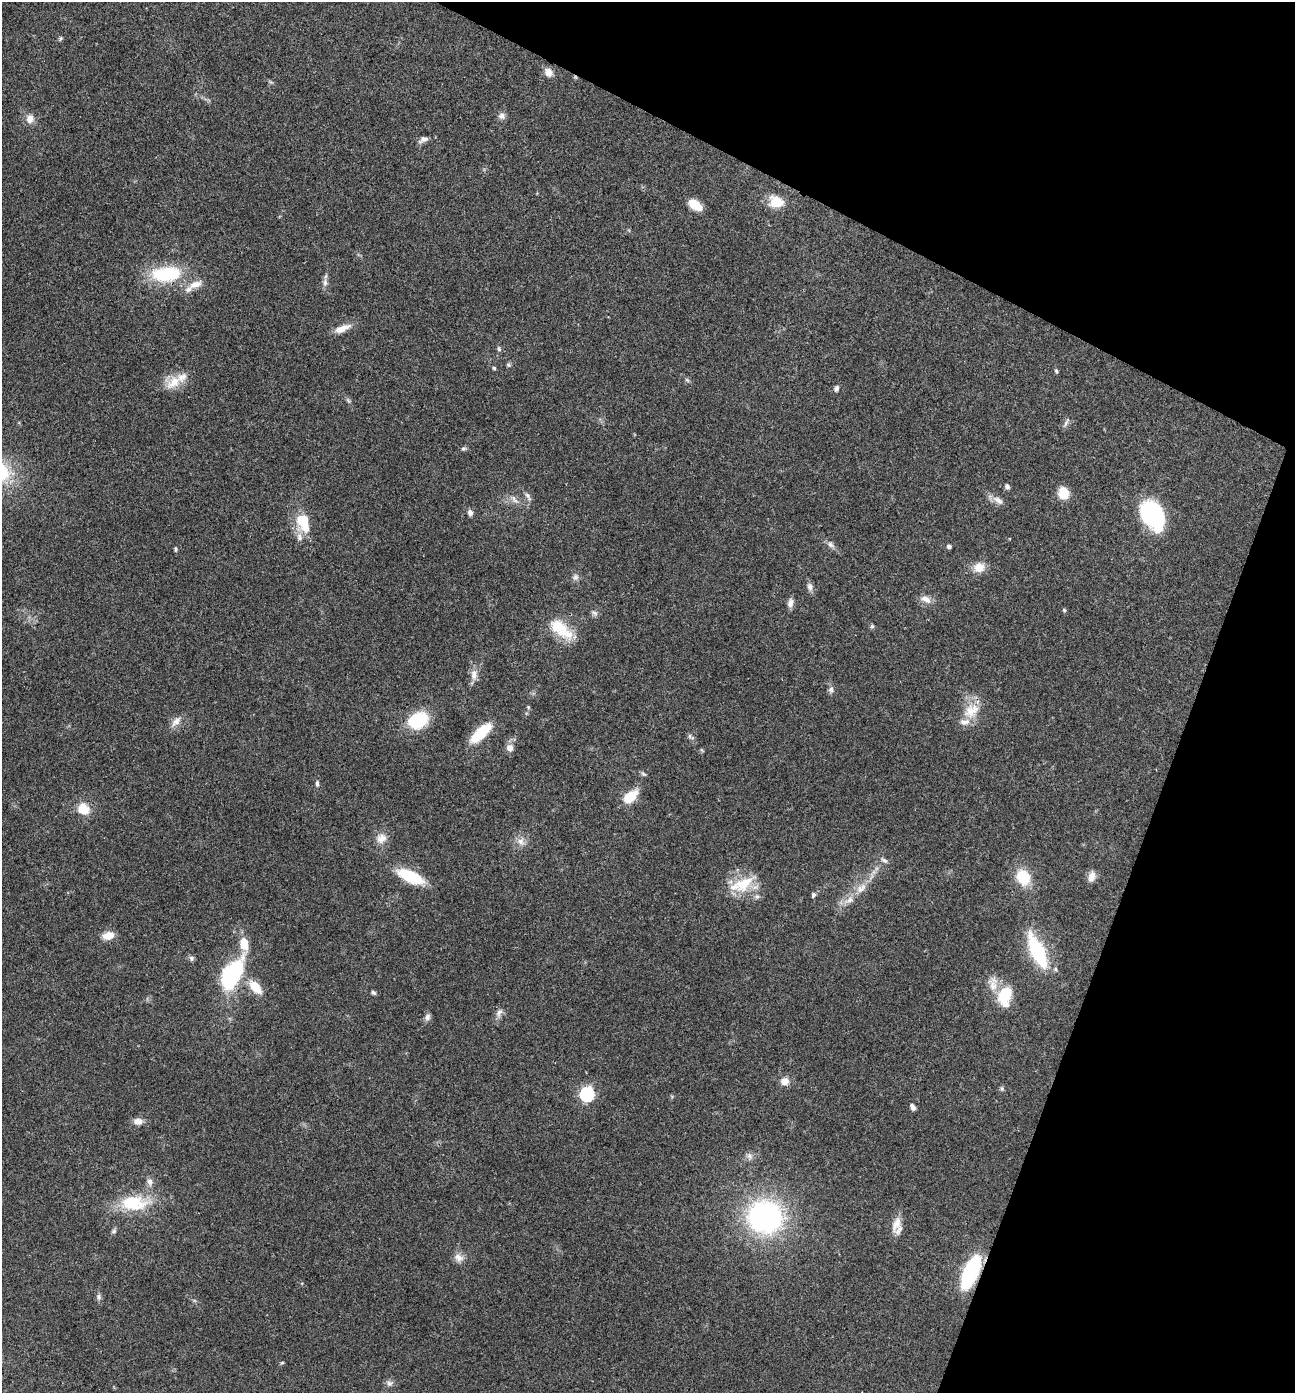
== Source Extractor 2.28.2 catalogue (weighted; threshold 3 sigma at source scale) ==
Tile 8 of 4 x 4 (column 4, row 2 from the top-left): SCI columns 4020-5312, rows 2791-4181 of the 5586 x 5576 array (HDU 1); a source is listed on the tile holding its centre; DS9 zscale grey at full resolution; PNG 1297 x 1395 px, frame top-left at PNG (2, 2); no overlay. Shown black and unused: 20% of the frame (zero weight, under 3 of 4 exposures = <1% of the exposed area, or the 3 px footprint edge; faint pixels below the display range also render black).
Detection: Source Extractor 2.28.2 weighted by HDU 2 'WHT'; one run over the whole footprint, this tile lists its part. Background 0.0568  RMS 0.0051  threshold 0.0228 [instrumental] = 3 sigma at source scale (4.5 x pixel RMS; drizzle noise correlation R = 1.50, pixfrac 1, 0.05/0.05 arcsec/px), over >= 5 px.
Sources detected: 100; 1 too faint to see at this stretch — not listed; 9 inside a brighter listed object's ellipse — not listed separately; the other 90 listed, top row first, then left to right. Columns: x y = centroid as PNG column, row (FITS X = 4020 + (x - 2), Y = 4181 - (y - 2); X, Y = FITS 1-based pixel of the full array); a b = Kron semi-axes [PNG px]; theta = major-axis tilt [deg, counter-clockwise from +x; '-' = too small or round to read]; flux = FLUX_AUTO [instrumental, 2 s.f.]
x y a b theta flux
61 38 7 4 72 0.77
548 72 10 8 -51 4.3
502 116 10 9 - 2.3
30 119 11 10 - 4.1
423 140 13 7 27 2.5
776 202 19 15 -15 10
695 205 14 8 -36 9.6
166 274 34 17 5 33
325 282 14 6 88 2.5
195 284 19 9 19 6
342 328 22 8 22 5.7
499 349 8 5 -79 1.1
508 365 6 6 - 0.9
494 368 5 4 - 0.79
1056 371 6 4 -65 0.89
687 380 7 4 -44 0.88
174 382 25 17 27 10
836 388 8 6 73 1.6
348 401 9 5 -52 1.2
1066 423 14 5 63 1.6
464 448 7 6 - 1.1
1007 487 7 5 -56 1.5
1064 493 9 8 - 17
528 496 14 6 -59 2.1
514 500 16 7 -48 3.1
998 500 17 8 -32 3.6
470 512 8 6 -85 1.8
1153 515 26 18 -62 69
303 520 18 13 69 15
831 545 13 7 -41 2.3
949 546 4 4 - 1.7
176 549 6 4 -81 0.85
979 567 15 12 20 6.5
575 577 9 8 - 2
810 587 12 7 -77 2.3
926 599 15 8 -24 4
790 603 11 7 80 2.8
1064 610 5 5 - 0.7
594 613 10 7 -32 1.6
872 626 6 5 - 0.82
561 629 34 16 -40 17
474 674 16 9 85 4.3
831 690 9 7 -85 1.9
528 707 5 5 - 0.6
971 711 26 19 40 12
418 720 20 15 28 25
176 721 17 9 49 4
481 733 26 10 42 19
690 736 10 5 -68 1.3
510 748 7 7 - 3.9
643 774 9 5 -37 1
317 783 9 5 -90 1.3
630 797 17 9 42 14
83 809 13 12 - 9.7
381 838 15 14 - 5.3
521 841 12 10 86 3.9
884 860 13 5 -33 1.7
410 876 28 11 -25 23
1092 876 13 9 79 3.7
1023 877 21 16 -64 15
744 884 35 21 15 19
861 888 19 10 42 6.9
813 895 6 5 - 1.4
108 936 13 9 12 6.2
244 944 17 9 -78 8.7
1037 951 39 14 -65 36
191 958 7 7 - 1.3
232 974 30 16 58 61
993 986 23 11 -69 6.7
255 987 18 10 -49 11
373 992 7 5 -25 1.1
1005 995 20 14 63 16
499 1013 13 7 65 2.6
427 1017 9 7 72 2.1
785 1081 11 10 - 4.1
1002 1088 7 5 -88 0.96
587 1094 6 6 - 95
912 1107 8 5 -61 2
138 1121 12 8 1 3.7
749 1156 11 8 -89 2.3
150 1182 11 9 -77 2.7
134 1203 38 18 3 26
765 1217 29 27 -11 120
896 1224 25 11 69 6.4
114 1231 7 6 - 1.1
459 1258 13 11 -46 3.8
971 1272 21 8 67 98
99 1297 9 7 -80 1.5
282 1363 5 4 - 0.68
389 1383 9 9 - 2.1
Overlapping masked pixels (flux is a lower limit): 1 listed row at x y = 971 1272